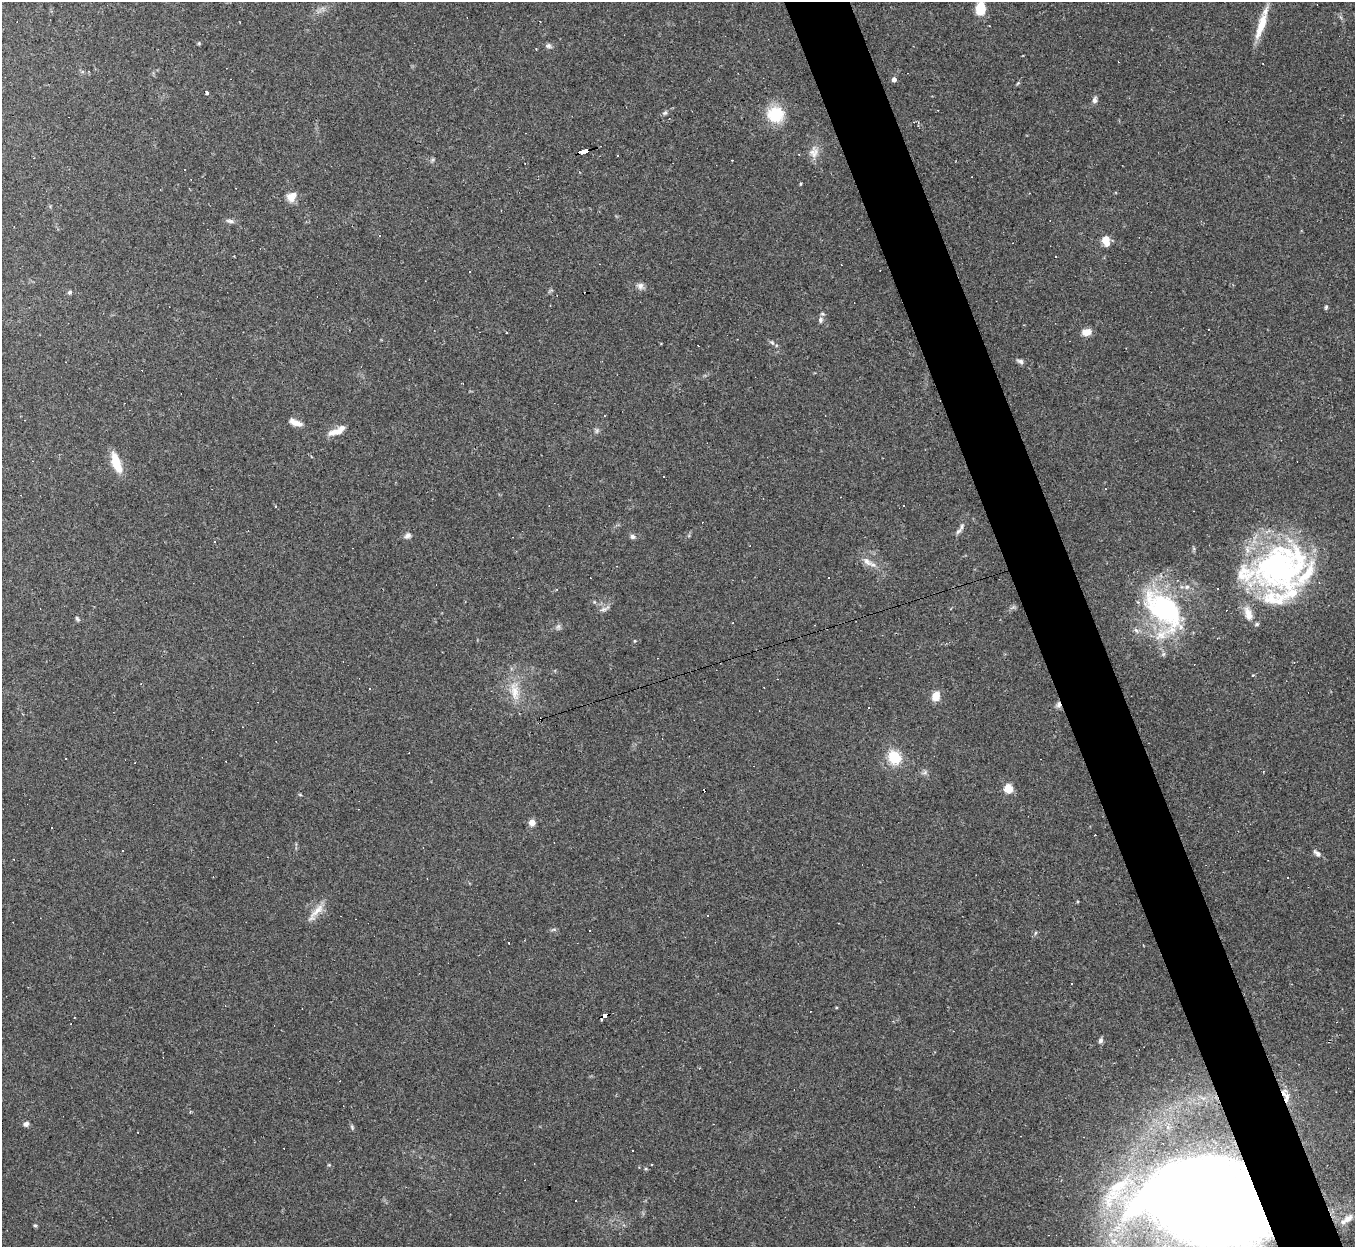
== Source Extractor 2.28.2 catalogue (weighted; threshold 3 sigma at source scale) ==
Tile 6 of 4 x 4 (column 2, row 2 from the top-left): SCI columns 1354-2706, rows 2762-4006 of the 5412 x 5396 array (HDU 1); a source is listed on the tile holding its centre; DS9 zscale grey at full resolution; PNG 1357 x 1249 px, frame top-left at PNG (2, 2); no overlay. Shown black and unused: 5% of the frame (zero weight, under 2 of 3 exposures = <1% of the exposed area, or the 3 px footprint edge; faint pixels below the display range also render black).
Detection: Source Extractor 2.28.2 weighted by HDU 2 'WHT'; one run over the whole footprint, this tile lists its part. Background 0.0861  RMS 0.0075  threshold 0.0339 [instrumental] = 3 sigma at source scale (4.5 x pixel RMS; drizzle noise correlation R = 1.50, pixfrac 1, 0.05/0.05 arcsec/px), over >= 5 px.
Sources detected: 105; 1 inside a brighter object's white glare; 27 cosmic-ray / hot-pixel residue — not listed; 8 inside a brighter listed object's ellipse — not listed separately; the other 69 listed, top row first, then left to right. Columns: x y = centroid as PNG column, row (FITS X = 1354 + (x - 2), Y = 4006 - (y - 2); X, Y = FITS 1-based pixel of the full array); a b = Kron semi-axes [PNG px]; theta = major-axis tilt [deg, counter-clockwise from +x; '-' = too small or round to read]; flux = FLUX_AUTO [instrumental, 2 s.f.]
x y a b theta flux
980 9 14 9 81 16
1261 26 35 9 71 16
199 43 5 4 - 0.82
548 46 8 7 - 2
894 79 4 4 - 3.8
1018 83 6 4 46 0.89
207 93 3 3 - 2.7
1095 100 8 6 77 2.5
665 113 6 6 - 1.6
776 115 20 19 - 26
583 151 8 3 17 96
814 152 17 12 84 7.3
800 184 5 3 - 0.72
291 197 12 10 51 6.9
230 221 12 5 -14 2.3
380 235 3 2 - 0.73
1106 241 9 7 -73 11
640 286 9 9 - 3.2
70 292 6 5 - 1.5
1326 307 5 5 - 1
820 320 9 7 72 2.6
1086 332 8 6 12 9.4
772 342 8 5 -30 1.7
1020 361 8 5 -25 2.2
295 422 15 6 -21 6.1
337 431 22 8 24 8.7
597 431 8 5 71 1.5
116 462 22 9 -71 16
664 476 2 2 - 0.68
962 527 10 6 66 2.8
407 535 9 7 35 2.6
633 537 7 6 - 2.1
214 541 3 2 - 0.91
867 562 17 9 -40 6.2
1279 567 62 58 37 190
1187 587 7 5 43 1.9
603 609 10 6 17 2.6
1164 609 59 31 -46 110
77 619 8 4 -53 1.2
733 623 3 2 - 0.47
815 625 2 2 - 0.4
558 627 8 6 -70 1.9
370 689 3 2 - 0.64
515 692 29 11 -78 14
936 696 9 7 74 9.9
1058 704 9 6 -89 2.6
894 757 16 13 -56 21
925 772 8 6 19 2.1
1008 788 5 5 - 38
300 795 5 3 - 0.79
532 822 5 5 - 7.6
122 850 3 2 - 0.84
1317 853 12 5 -41 2.6
1287 878 2 2 - 0.51
317 911 28 8 46 8.3
589 931 3 2 - 0.64
1035 933 6 3 70 0.9
509 943 3 3 - 3.4
1071 984 3 2 - 0.7
605 1015 6 3 21 89
1101 1040 7 6 - 2
1287 1096 18 7 -74 6.5
26 1124 6 5 - 2.6
352 1127 7 4 -66 1.3
652 1164 3 2 - 0.76
1118 1186 30 13 28 22
1207 1200 90 56 -16 1800
1348 1219 15 9 40 6
35 1225 5 4 - 0.99
Overlapping masked pixels (flux is a lower limit): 5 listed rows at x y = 583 151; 1058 704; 605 1015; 1287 1096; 1207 1200
Isophote crosses this tile's border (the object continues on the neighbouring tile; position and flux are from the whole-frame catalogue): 2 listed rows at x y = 980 9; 1207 1200